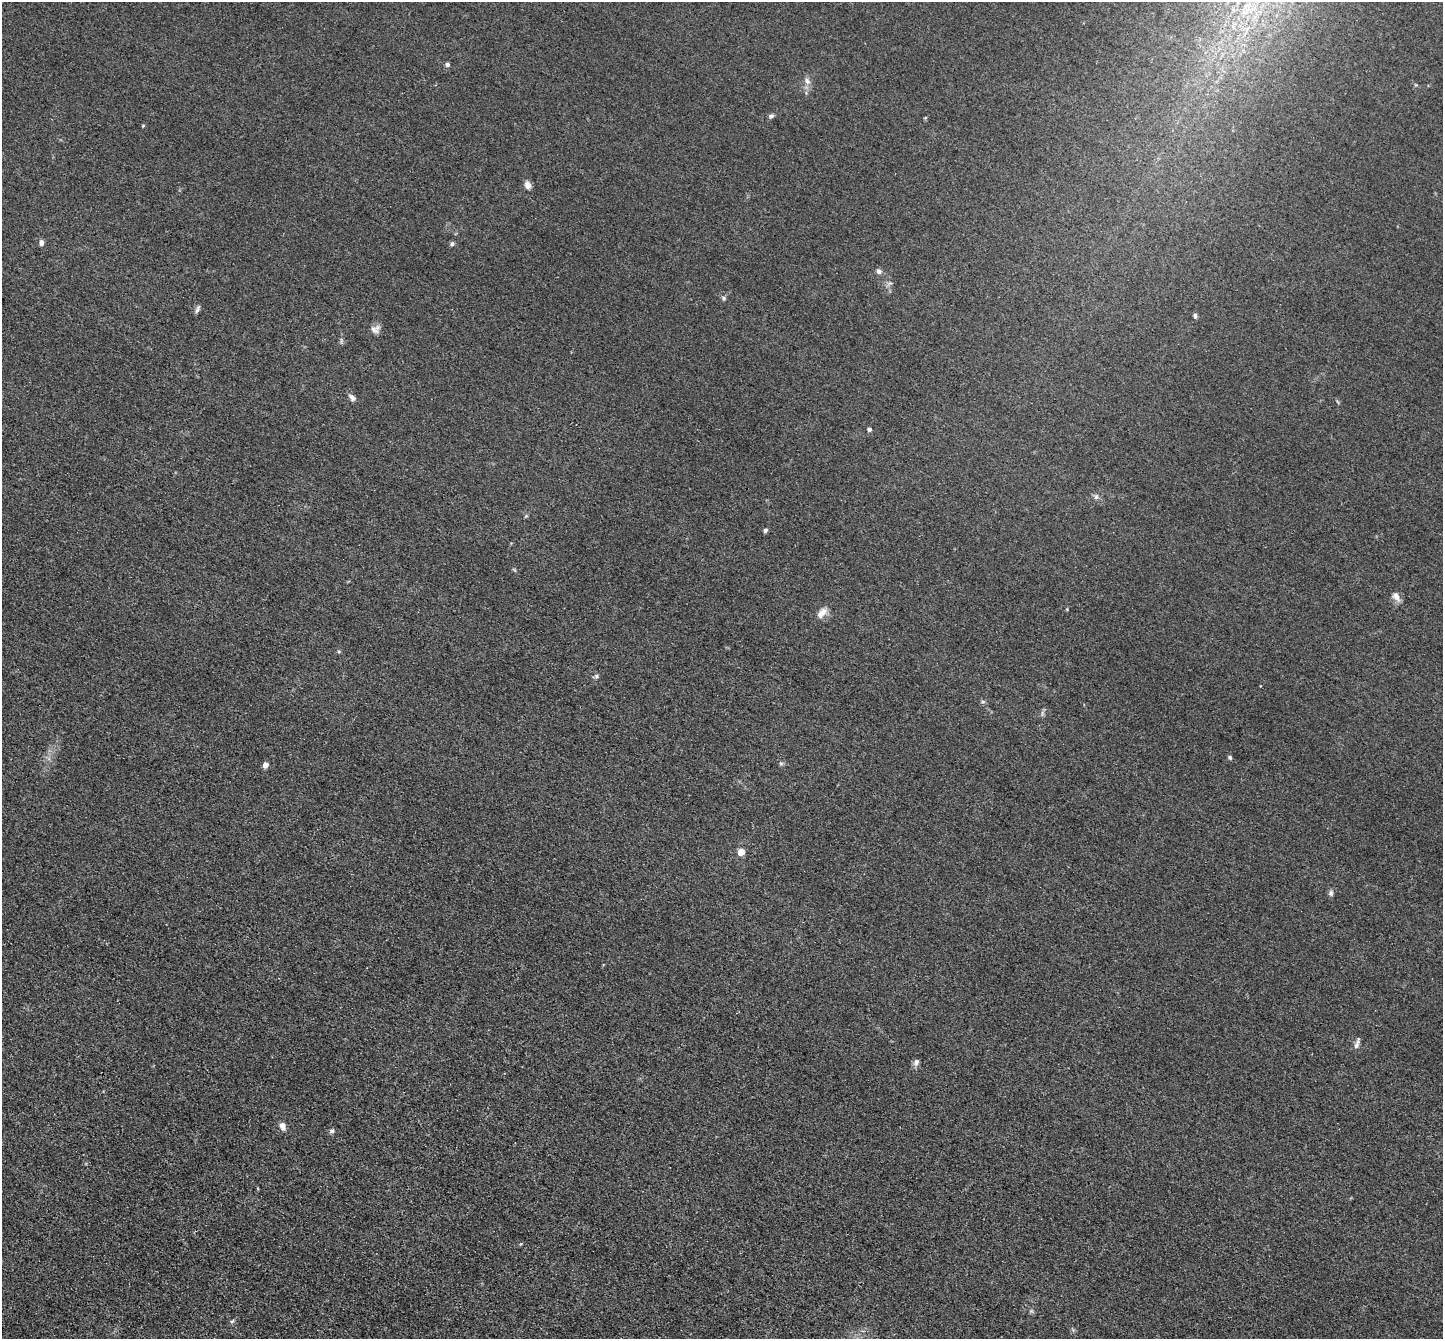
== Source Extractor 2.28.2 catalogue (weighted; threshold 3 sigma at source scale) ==
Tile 7 of 4 x 4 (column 3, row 2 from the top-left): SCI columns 2892-4332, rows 2967-4303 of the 5783 x 5794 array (HDU 1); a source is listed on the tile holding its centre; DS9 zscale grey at full resolution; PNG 1445 x 1341 px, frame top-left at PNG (2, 2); no overlay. Shown black and unused: <1% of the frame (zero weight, under 3 of 4 exposures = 2% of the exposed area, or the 3 px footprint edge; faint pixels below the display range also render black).
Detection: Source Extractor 2.28.2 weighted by HDU 2 'WHT'; one run over the whole footprint, this tile lists its part. Background 0.0185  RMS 0.0043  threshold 0.0194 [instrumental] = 3 sigma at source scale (4.5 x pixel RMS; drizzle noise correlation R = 1.50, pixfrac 1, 0.05/0.05 arcsec/px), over >= 5 px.
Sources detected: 29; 1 inside a brighter listed object's ellipse — not listed separately; the other 28 listed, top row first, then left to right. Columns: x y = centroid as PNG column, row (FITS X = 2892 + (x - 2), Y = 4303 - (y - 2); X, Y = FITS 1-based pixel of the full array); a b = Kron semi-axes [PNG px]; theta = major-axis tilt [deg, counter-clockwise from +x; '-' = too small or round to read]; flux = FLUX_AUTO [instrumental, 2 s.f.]
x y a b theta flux
447 64 4 4 - 1.5
807 81 10 7 -61 1.9
771 116 7 5 28 1.1
528 185 9 7 -67 2.3
41 243 7 5 90 1.4
452 244 6 5 - 0.9
879 271 7 6 - 1.4
724 298 7 4 -29 0.81
197 309 11 4 65 1.1
1195 316 6 4 -80 0.95
375 329 13 10 28 2.4
352 397 10 6 -43 1.8
869 429 4 4 - 1.8
1096 497 7 5 69 1
765 530 5 4 - 1
1396 596 13 7 -55 2.6
823 612 12 9 21 2.8
596 676 6 6 - 0.89
1230 757 5 4 - 0.83
781 763 6 4 0 0.68
265 765 4 4 - 4.9
741 852 5 4 - 9
1331 893 8 6 77 1.2
1356 1045 13 6 72 1.8
916 1062 9 6 69 1.4
282 1126 10 6 -68 2.5
332 1131 7 5 33 1
232 1321 7 3 36 0.64